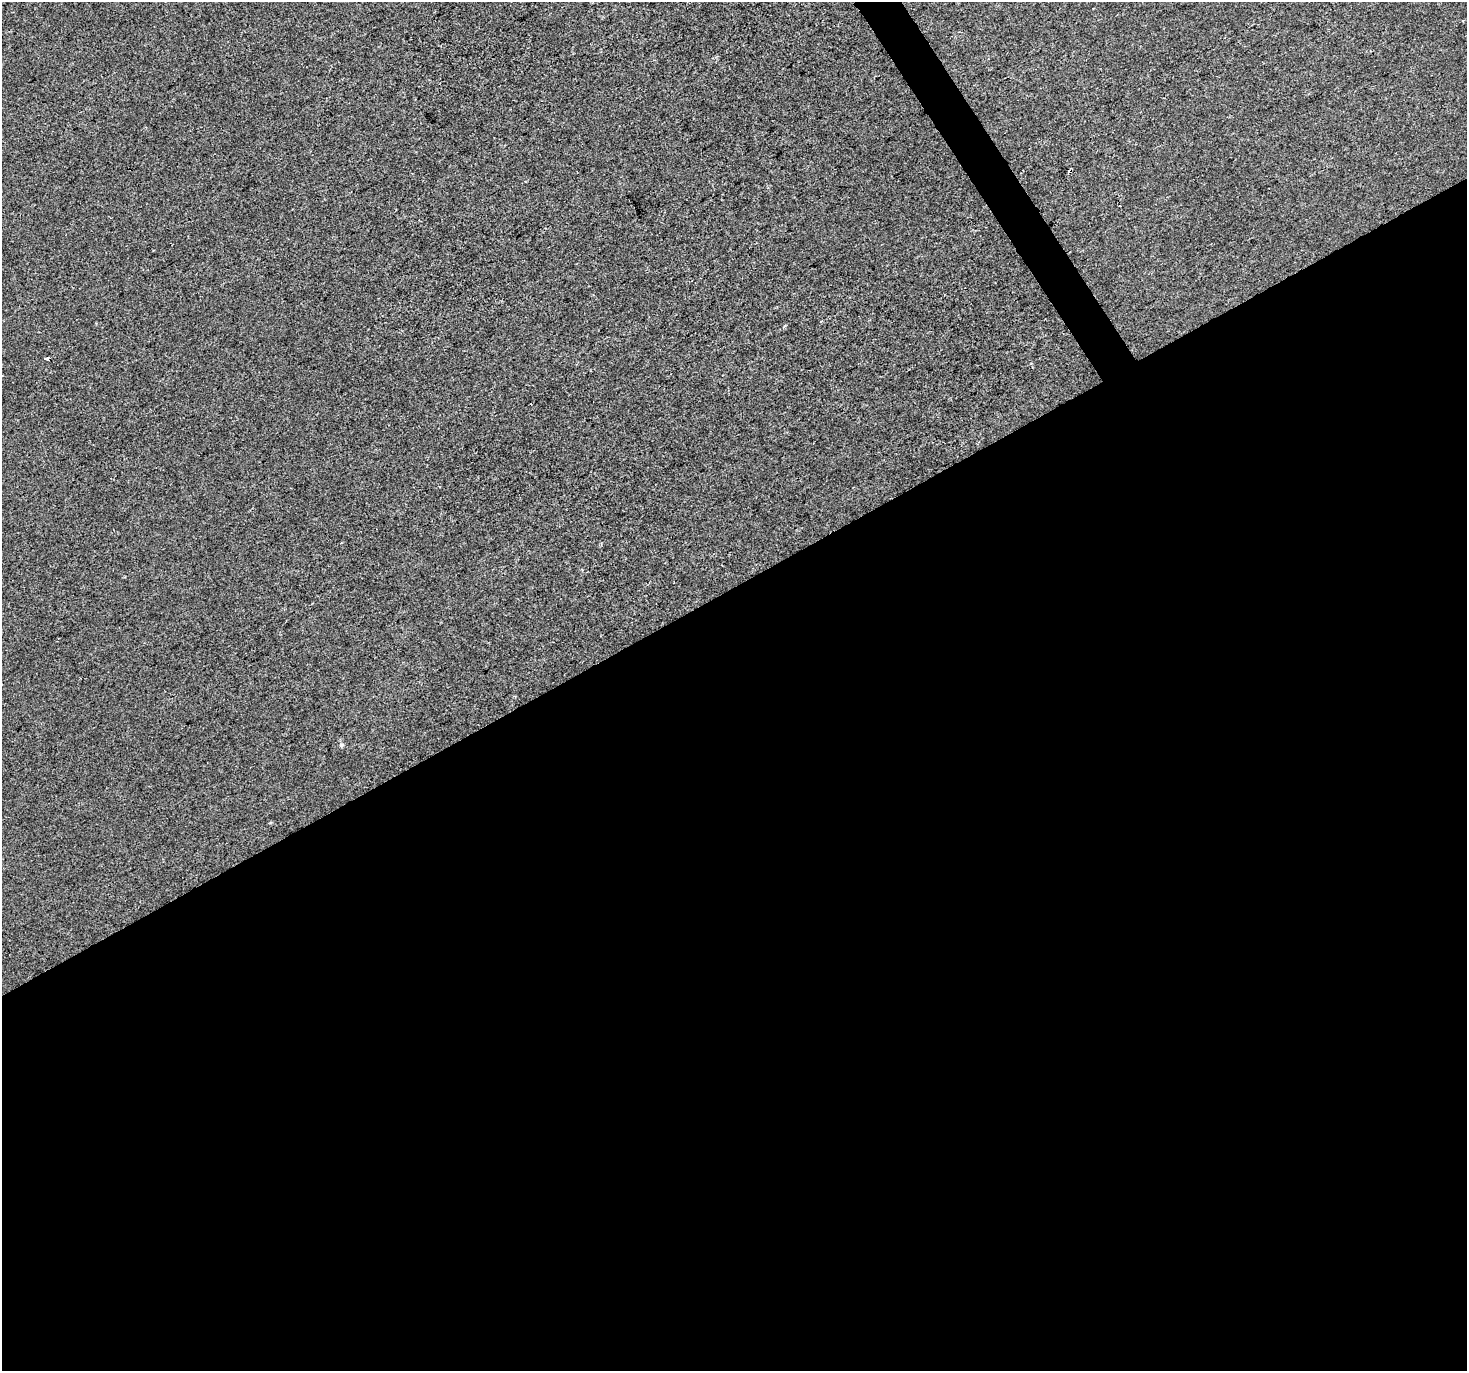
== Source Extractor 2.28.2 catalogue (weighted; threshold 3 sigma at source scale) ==
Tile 15 of 4 x 4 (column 3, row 4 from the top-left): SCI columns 2933-4397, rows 174-1542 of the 5861 x 5763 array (HDU 1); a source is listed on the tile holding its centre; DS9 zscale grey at full resolution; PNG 1469 x 1373 px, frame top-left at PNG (2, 2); no overlay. Shown black and unused: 58% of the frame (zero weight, under 2 of 3 exposures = <1% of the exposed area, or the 3 px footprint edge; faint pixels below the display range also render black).
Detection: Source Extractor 2.28.2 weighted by HDU 2 'WHT'; one run over the whole footprint, this tile lists its part. Background 4.53e-05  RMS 0.0042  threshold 0.0189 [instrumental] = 3 sigma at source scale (4.5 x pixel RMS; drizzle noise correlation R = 1.50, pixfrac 1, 0.0396/0.0396 arcsec/px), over >= 5 px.
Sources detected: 4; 1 cosmic-ray / hot-pixel residue — not listed; the other 3 listed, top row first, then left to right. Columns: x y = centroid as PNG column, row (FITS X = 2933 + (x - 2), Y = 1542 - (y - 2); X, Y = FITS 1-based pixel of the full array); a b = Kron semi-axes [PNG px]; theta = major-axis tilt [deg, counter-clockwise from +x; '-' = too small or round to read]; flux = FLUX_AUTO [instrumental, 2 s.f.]
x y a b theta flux
1120 206 2 2 - 0.36
46 359 4 3 - 3.7
341 745 5 5 - 0.66